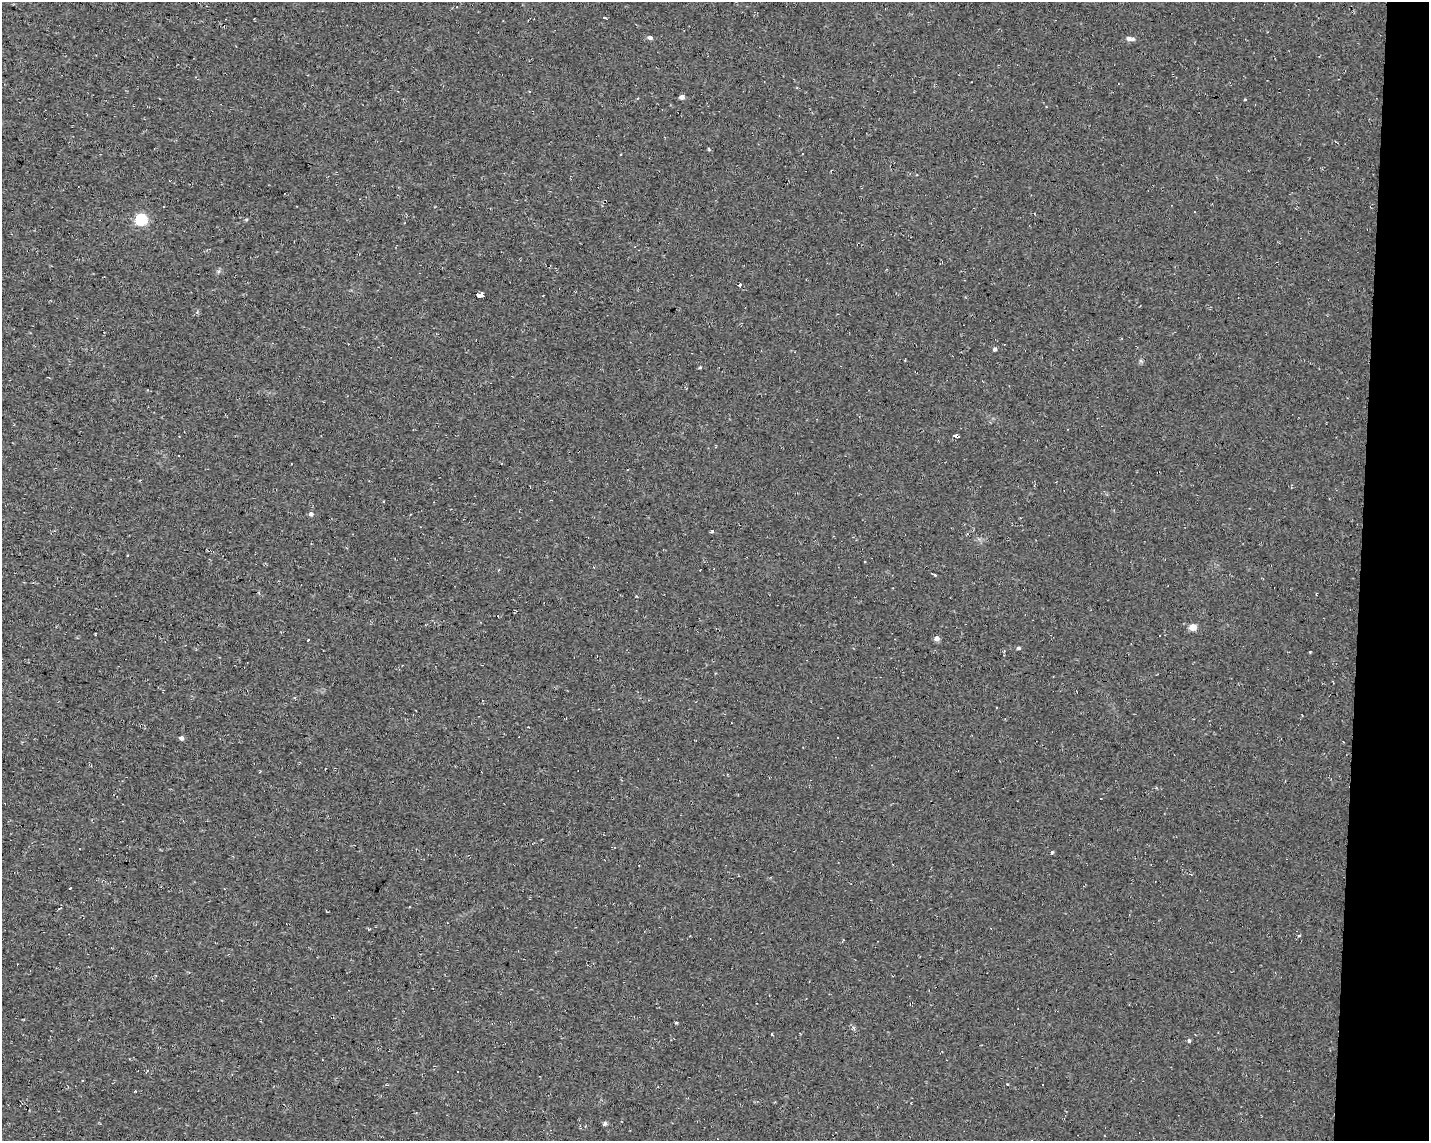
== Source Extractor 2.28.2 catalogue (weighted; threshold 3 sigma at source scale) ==
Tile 6 of 3 x 4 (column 3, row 2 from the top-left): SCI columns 3136-4562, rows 2280-3418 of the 4791 x 4560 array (HDU 1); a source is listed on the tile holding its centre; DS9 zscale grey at full resolution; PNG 1431 x 1143 px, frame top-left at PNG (2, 2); no overlay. Shown black and unused: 5% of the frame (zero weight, under 2 of 3 exposures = <1% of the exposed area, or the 3 px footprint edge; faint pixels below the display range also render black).
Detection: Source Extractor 2.28.2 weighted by HDU 2 'WHT'; one run over the whole footprint, this tile lists its part. Background 0.012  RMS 0.008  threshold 0.0358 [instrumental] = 3 sigma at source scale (4.5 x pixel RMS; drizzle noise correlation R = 1.50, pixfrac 1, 0.0396/0.0396 arcsec/px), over >= 5 px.
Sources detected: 39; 9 cosmic-ray / hot-pixel residue — not listed; the other 30 listed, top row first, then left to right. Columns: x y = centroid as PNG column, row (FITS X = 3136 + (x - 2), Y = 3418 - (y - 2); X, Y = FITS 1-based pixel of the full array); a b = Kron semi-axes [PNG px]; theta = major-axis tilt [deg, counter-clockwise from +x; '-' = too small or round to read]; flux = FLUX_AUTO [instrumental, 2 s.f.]
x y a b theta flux
605 18 4 3 - 8.3
650 37 5 4 - 2.6
1130 39 12 5 -10 2.7
682 97 4 4 - 3.6
1245 99 3 3 - 1.1
709 150 5 3 - 0.81
141 219 6 5 - 87
740 285 3 3 - 13
480 295 5 4 - 68
995 349 4 4 - 2
700 367 5 3 - 0.8
956 436 4 3 - 35
551 500 3 2 - 0.77
311 514 5 4 - 2.3
712 531 4 3 - 0.88
1193 627 5 4 - 13
937 638 5 5 - 4.5
308 640 3 2 - 0.71
1018 648 4 4 - 1.7
181 738 5 4 - 2.3
1051 852 3 3 - 12
1299 935 4 3 - 0.82
676 1023 4 4 - 0.75
772 1034 3 3 - 1.5
1189 1040 6 4 -88 1.3
457 1071 3 3 - 2.3
82 1081 3 2 - 1.2
1042 1084 3 3 - 1.4
135 1091 3 2 - 0.5
605 1124 4 4 - 2.5
Overlapping masked pixels (flux is a lower limit): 1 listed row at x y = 956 436